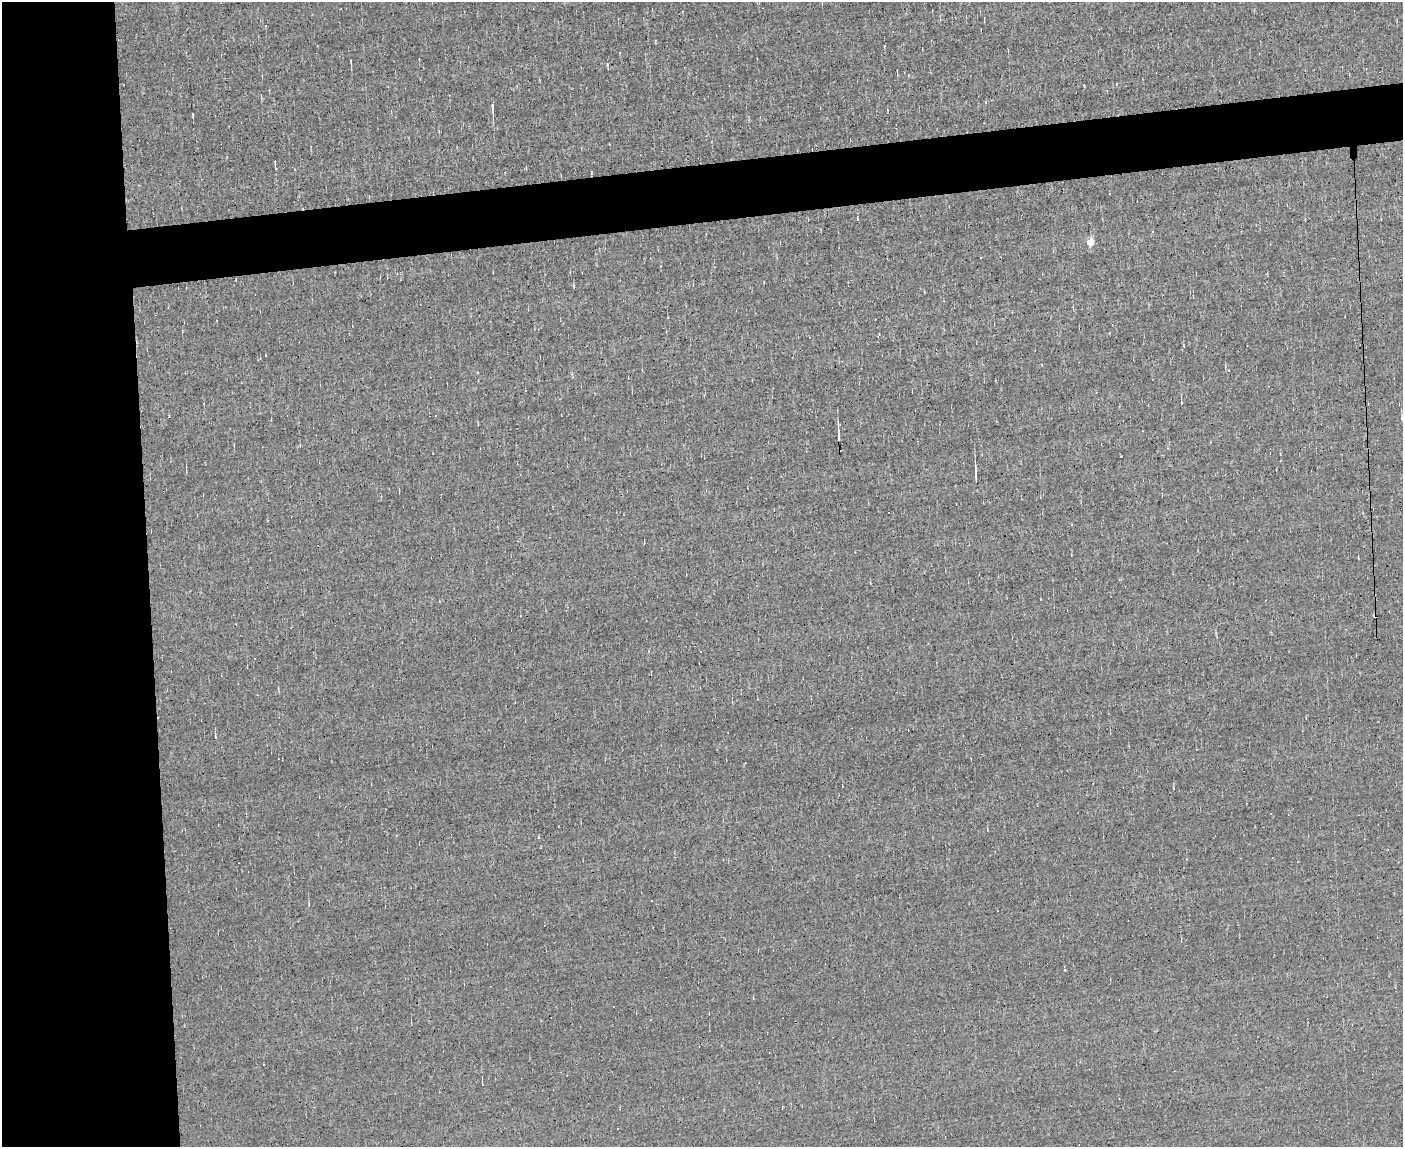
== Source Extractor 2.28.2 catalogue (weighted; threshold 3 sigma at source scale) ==
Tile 7 of 3 x 4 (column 1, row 3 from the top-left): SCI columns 126-1526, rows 1147-2291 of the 4560 x 4582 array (HDU 1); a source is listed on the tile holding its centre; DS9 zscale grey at full resolution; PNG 1405 x 1149 px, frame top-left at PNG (2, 2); no overlay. Shown black and unused: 15% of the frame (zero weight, under 3 of 5 exposures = <1% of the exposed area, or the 3 px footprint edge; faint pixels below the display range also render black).
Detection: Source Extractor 2.28.2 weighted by HDU 2 'WHT'; one run over the whole footprint, this tile lists its part. Background -0.00162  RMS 0.045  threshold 0.204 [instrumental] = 3 sigma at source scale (4.5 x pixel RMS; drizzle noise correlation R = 1.50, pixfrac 1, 0.05/0.05 arcsec/px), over >= 5 px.
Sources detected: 18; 9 cosmic-ray / hot-pixel residue — not listed; the other 9 listed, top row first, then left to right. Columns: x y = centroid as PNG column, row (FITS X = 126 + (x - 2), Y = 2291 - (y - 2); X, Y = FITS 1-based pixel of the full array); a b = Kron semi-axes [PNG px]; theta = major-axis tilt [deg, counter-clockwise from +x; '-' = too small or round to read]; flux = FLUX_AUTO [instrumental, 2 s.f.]
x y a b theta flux
265 25 3 3 - 4.4
351 61 6 2 -82 5.3
492 108 17 3 -86 16
193 114 4 2 - 3.9
1090 243 5 4 - 110
1181 403 4 2 - 3.7
839 434 20 2 -87 18
976 477 17 3 -87 18
1064 970 3 3 - 11